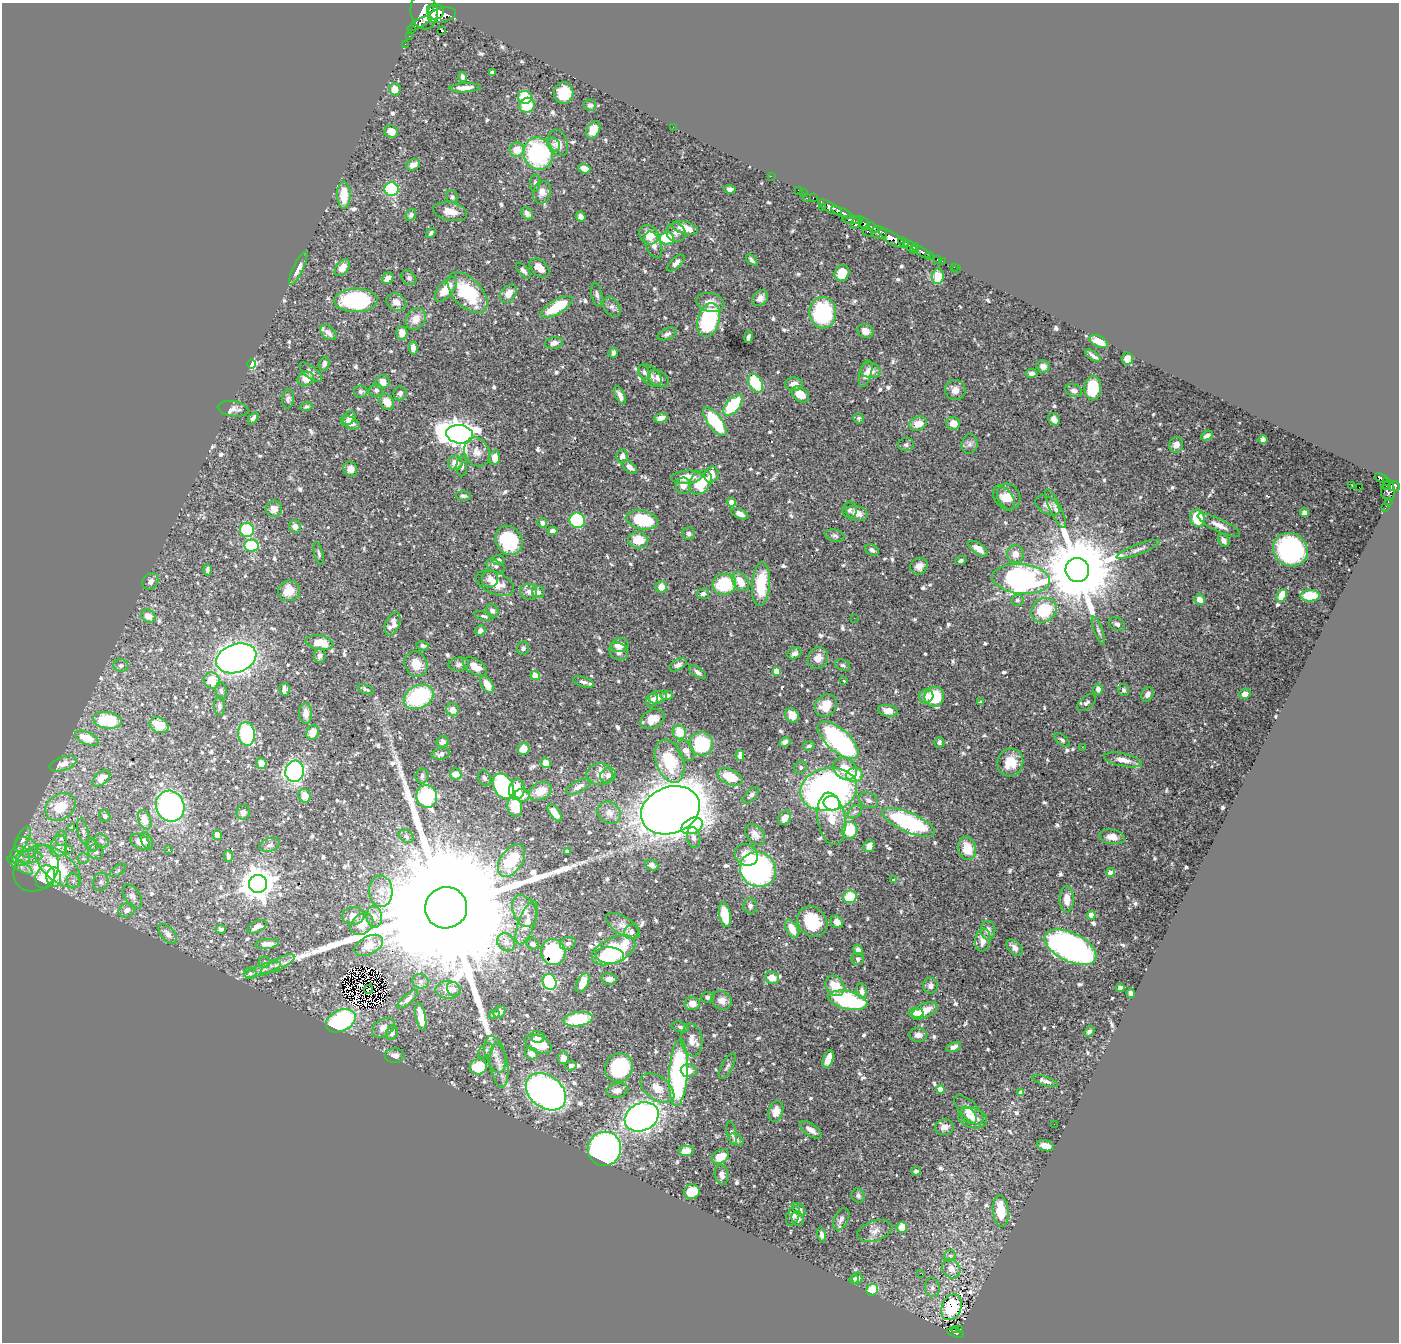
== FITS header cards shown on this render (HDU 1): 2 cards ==
NAXIS1  =                 1397
NAXIS2  =                 1340

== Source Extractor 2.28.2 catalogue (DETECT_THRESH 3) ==
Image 1397 x 1340 px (HDU 1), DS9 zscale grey, 1 PNG px = 1 image px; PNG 1401 x 1344 px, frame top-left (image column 1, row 1340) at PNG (2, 3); each listed source drawn as its Kron ellipse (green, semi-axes under 4 px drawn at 4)
Background 0.511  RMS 0.013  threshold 0.0389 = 3 sigma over >= 5 px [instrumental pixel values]
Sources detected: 861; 7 with non-positive FLUX_AUTO (blend fragments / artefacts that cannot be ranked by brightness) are neither listed nor drawn; of the other 854, the 500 brightest by FLUX_AUTO listed and drawn (354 fainter detections omitted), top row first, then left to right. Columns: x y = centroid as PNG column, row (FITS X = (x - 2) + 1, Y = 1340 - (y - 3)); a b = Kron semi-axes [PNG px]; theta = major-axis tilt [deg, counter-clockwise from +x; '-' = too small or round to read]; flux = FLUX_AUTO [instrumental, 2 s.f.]
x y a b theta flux
430 10 3 2 - 410
424 12 17 13 -82 4000
436 12 8 7 - 1500
442 15 14 7 13 1600
419 23 13 4 29 390
412 30 2 2 - 8.6
442 31 3 2 - 4.2
409 36 2 2 - 5.6
405 44 2 2 - 6.7
492 73 4 3 - 2.7
463 77 5 4 - 3.8
465 88 15 4 4 6.7
395 89 6 6 - 8.6
564 93 11 10 - 25
525 97 7 6 - 35
527 105 8 7 - 22
590 105 6 5 - 2.5
673 127 2 2 - 4.7
593 130 9 6 62 12
391 131 7 6 - 7
558 143 13 9 -69 8.4
553 144 7 6 - 3.3
517 150 7 7 - 13
538 153 16 14 -70 100
413 165 7 5 26 5.2
584 169 6 4 -20 9
771 176 2 2 - 7.6
535 183 8 5 86 2.3
392 189 7 7 - 56
730 189 5 4 - 3.6
799 190 3 2 - 14
542 192 11 9 75 7.4
804 193 2 2 - 9.2
344 195 13 7 -90 20
452 197 6 6 - 2.1
807 198 3 2 - 24
813 198 3 2 - 16
822 207 2 2 - 6.6
830 207 13 5 -29 950
450 212 17 9 -12 10
842 212 12 4 -23 960
527 213 7 5 -47 3.7
411 215 6 5 - 2.8
581 217 5 4 - 4.6
851 220 9 4 -4 290
857 222 8 3 50 300
864 224 6 5 - 390
685 228 13 6 -15 13
873 228 7 3 -31 270
676 232 10 9 - 5.1
867 232 6 3 -36 120
431 233 5 4 - 2.4
879 233 8 6 -12 590
649 235 10 8 -47 16
667 238 7 6 - 36
892 238 14 6 -34 1700
903 242 6 3 -48 300
653 245 14 8 -69 5.4
910 246 6 5 - 550
914 248 5 3 - 350
922 252 10 4 -32 200
929 255 3 3 - 140
937 259 3 3 - 37
752 260 7 4 -44 2.7
942 261 2 2 - 5.5
676 263 11 5 45 4.5
954 267 2 2 - 3.5
298 268 18 5 64 6
342 268 10 6 51 7.7
539 268 11 7 -42 10
957 269 2 2 - 5.5
523 271 9 5 -47 3
842 273 8 7 - 18
938 276 8 6 83 21
388 278 6 5 - 6.5
409 278 8 6 -42 2.3
446 289 15 7 51 20
467 293 25 14 -46 61
509 293 10 7 49 8.9
597 295 12 5 -80 3.1
760 298 9 6 46 5
356 300 21 12 1 110
396 302 10 8 -30 8.2
710 302 14 9 -11 8.4
557 307 18 7 31 37
612 307 11 7 -57 3.6
823 313 15 13 -89 82
416 319 12 9 56 9
708 320 17 10 74 110
865 331 8 6 -28 7.2
328 333 9 6 -41 4.2
402 333 7 5 -84 8
667 334 10 5 21 3.1
748 337 6 3 79 2.8
1099 341 10 5 -26 12
554 343 9 6 9 4
413 348 6 4 -81 5.5
613 353 5 4 - 2.8
1093 356 9 3 -36 3.2
1127 359 6 5 - 6.1
252 364 4 4 - 52
324 364 7 5 72 3.1
1043 366 7 6 - 4.7
870 370 10 7 -11 7.2
311 372 13 6 -38 4.5
644 373 8 5 -60 2.8
1032 373 6 4 -5 3.7
866 374 14 6 75 4.7
650 375 14 8 -44 5.1
658 378 11 7 -31 4.9
306 379 8 7 - 11
382 382 7 7 - 8.4
756 383 10 6 -59 42
794 384 9 6 -5 7.4
1093 388 12 8 90 35
376 390 7 6 - 2.6
955 390 10 10 - 7.1
1074 391 9 6 -21 3.4
361 392 7 6 - 2.1
400 393 7 6 - 3.4
800 394 10 6 -37 14
620 395 10 4 -64 5.6
288 399 9 6 84 3.2
387 402 9 6 -54 11
733 405 12 6 50 57
306 407 6 4 17 2.1
233 409 16 7 -8 4.7
253 418 7 4 57 3
349 418 7 5 53 3.3
661 418 7 4 16 5.7
859 418 5 5 - 2.3
1054 419 7 5 -53 4.5
715 422 17 7 -54 61
350 423 10 5 -27 6.7
953 423 7 6 - 7.9
918 424 9 7 20 10
460 434 14 9 -8 1000
1207 436 6 3 27 3.3
1263 440 4 4 - 3.8
970 444 10 8 79 3.5
906 445 8 6 1 2.6
1176 445 8 7 - 5.1
477 452 15 12 -61 9.5
622 456 7 5 80 5.9
495 457 7 5 -88 10
455 463 7 7 - 9.6
462 466 10 5 87 2.7
630 467 9 5 -41 5.4
350 469 7 6 - 7.5
711 475 8 7 - 10
687 477 15 6 4 16
1381 478 7 4 -24 180
1387 481 4 3 - 120
700 483 13 10 50 37
1386 485 3 2 - 29
683 486 8 7 - 7.2
1352 486 2 2 - 4.1
1394 486 6 5 - 290
1359 487 2 2 - 780
1388 491 10 7 -88 390
463 496 7 4 -3 2.8
1009 497 13 11 -61 9.3
1004 498 14 8 -53 7.5
731 502 4 4 - 10
1388 502 3 2 - 17
1048 505 13 8 -33 6.1
1385 508 2 2 - 6.8
274 509 8 8 - 7.7
1055 509 21 5 -65 5.2
850 510 8 7 - 2.8
1304 512 4 4 - 3.7
857 513 11 7 -17 9.5
740 514 9 5 -22 5.2
1197 518 9 7 -75 30
577 520 8 7 - 68
642 520 16 9 -11 47
542 523 5 4 - 3.6
1219 525 23 6 -26 8.9
295 526 6 6 - 4.9
247 530 7 7 - 47
553 531 5 4 - 3.4
689 534 6 6 - 3.1
835 536 10 6 -14 2.6
509 540 15 13 -57 59
638 540 10 8 -9 18
1224 540 7 5 -56 4.9
252 546 7 6 - 56
978 549 11 5 -36 7.4
1138 549 23 5 21 5.2
872 550 7 5 -27 3.7
1290 550 18 16 -35 160
319 553 11 4 -76 2.2
1015 554 9 8 - 7.6
499 560 6 5 - 2
961 561 6 4 19 2.1
495 566 10 6 -29 2.7
919 566 9 8 - 5.5
207 570 5 3 - 2.5
1077 570 12 12 - 12000
490 579 9 8 - 6.1
1021 579 29 15 -5 270
150 581 9 7 54 4.5
740 582 10 7 -52 16
495 583 20 11 -23 15
724 584 12 10 15 49
761 584 22 9 86 37
661 587 6 6 - 8.5
289 591 11 10 - 15
529 592 8 8 - 4.3
538 592 6 6 - 3
703 594 6 5 - 3
1282 595 6 5 - 17
1310 596 9 6 0 34
1200 599 6 5 - 7.4
1017 600 6 6 - 2
1044 610 13 11 36 40
492 611 7 5 -47 3
148 616 7 6 - 8.4
484 616 10 4 -16 2
854 618 2 2 - 3
393 624 12 7 67 5.5
1117 624 9 6 -30 2.9
480 630 5 5 - 3.5
1098 631 15 4 -69 2.8
319 643 14 7 -8 19
619 645 9 7 14 8.6
423 646 6 4 -11 2.3
523 648 6 6 - 2.6
619 652 9 8 - 4.4
794 653 7 5 28 3.5
320 656 7 5 82 3.2
236 658 21 14 19 600
818 658 11 10 - 7.4
416 664 13 11 -65 13
459 664 10 6 4 3.9
121 665 7 6 - 3.1
678 665 9 5 29 3.6
843 665 8 5 -19 2.1
475 667 13 7 -32 10
776 671 4 4 - 11
698 672 10 5 -34 3.2
535 676 5 4 - 11
212 681 8 7 - 18
844 681 3 3 - 2.1
583 682 10 5 -17 2.5
487 684 9 5 -59 11
284 689 6 5 - 4.2
366 689 8 4 -18 2.3
1098 689 5 4 - 5.8
1124 690 6 5 - 2.3
221 691 9 5 -81 2.5
1147 694 7 6 - 3.4
1245 694 6 5 - 6
667 695 6 4 6 3.6
926 696 7 6 - 7.2
419 697 15 11 26 89
658 697 9 6 14 6.6
934 697 10 10 - 38
652 700 7 5 61 3.7
981 702 3 3 - 2
1086 703 11 6 39 2.9
219 706 10 5 -86 2.7
826 706 12 10 46 17
453 710 6 6 - 9.1
888 711 10 5 -10 8
306 714 10 6 -88 7.3
792 715 8 6 -53 9.1
652 719 13 9 28 13
108 720 14 8 -9 43
159 725 10 7 -25 18
313 732 8 6 59 11
679 732 7 6 - 22
246 734 12 8 -84 63
87 738 12 6 -23 16
838 740 25 11 -42 200
1062 740 9 5 -41 2.1
443 742 6 5 - 4.1
785 742 6 4 30 3.5
939 742 5 5 - 2.6
701 744 12 11 - 65
809 746 6 4 18 2.1
1082 747 2 2 - 2.3
523 749 6 6 - 9.6
686 751 11 7 -55 6.7
441 754 9 5 12 3.4
740 755 5 4 - 5.7
1123 760 19 6 -12 10
670 761 22 14 -71 42
1010 762 14 13 - 18
261 763 5 5 - 7.4
546 763 5 5 - 9.8
63 764 14 7 18 6.8
801 767 7 6 - 2.2
845 769 13 10 -35 21
295 771 11 9 82 220
456 774 6 5 - 12
600 774 13 11 -1 7.1
608 775 8 7 - 4.2
854 775 8 7 - 25
422 776 7 6 - 2.9
730 777 13 7 -23 22
101 778 10 6 39 8.7
484 778 8 6 -65 2.6
503 786 13 9 -61 100
579 787 13 5 27 4.7
517 789 11 7 80 17
829 789 29 21 11 350
540 791 12 8 25 12
522 795 7 6 - 7
751 795 10 5 45 2.6
305 796 7 6 - 8.7
427 796 11 10 - 120
868 800 10 7 -27 3.7
832 803 8 7 - 33
170 806 16 14 -68 230
60 807 16 12 35 28
515 807 10 7 -79 22
670 810 30 23 21 1800
243 812 7 6 - 4.5
855 812 8 5 39 2.7
555 813 10 5 -53 7.3
609 813 12 10 -36 7
105 816 6 5 - 2.7
785 818 8 6 53 6.8
831 819 26 13 -81 21
145 820 10 6 -69 9
909 822 28 9 -24 120
692 826 11 7 25 27
72 827 3 3 - 18
850 830 8 7 - 28
83 832 13 5 -77 3.2
217 835 5 4 - 5.3
755 835 12 8 -49 5.5
406 836 8 6 -32 2.5
694 837 10 6 -78 3.4
1112 837 13 7 -7 9.2
61 838 7 6 - 2.5
23 839 13 6 64 4.7
102 841 8 6 -32 2.7
147 841 9 5 -65 2.9
140 842 10 7 -30 7.5
92 845 7 5 -51 2.2
270 845 11 6 17 3.1
59 846 11 8 72 6.5
869 846 6 5 - 5.7
26 847 12 9 -35 6.9
967 848 12 9 -80 19
68 849 2 2 - 9
168 850 3 3 - 2.5
96 852 8 7 - 3.9
567 852 4 3 - 2.2
746 855 12 10 -37 12
20 856 10 9 - 6.6
228 856 6 3 -83 2.4
29 857 13 6 4 6.6
83 858 6 5 - 2
512 860 18 11 57 45
20 865 14 5 -33 5.2
652 865 7 5 -24 3.3
58 866 28 14 -42 66
36 868 25 20 49 26
758 869 18 17 - 290
118 870 9 5 36 2
1111 872 4 4 - 7
45 877 12 9 71 27
54 877 10 7 90 24
894 880 4 4 - 2.5
73 881 7 6 - 3.1
101 882 9 7 72 4
258 884 9 9 - 1700
381 891 16 12 -87 11
132 897 13 7 -58 5.2
850 897 6 6 - 29
1067 899 13 7 -89 11
750 906 7 7 - 2.9
446 908 21 20 - 93000
127 910 8 7 - 4.8
524 911 16 11 -66 10
725 915 12 5 -81 28
1091 915 4 4 - 9
353 916 11 8 6 7.8
374 917 11 7 -82 5.2
527 922 23 8 70 11
812 922 16 14 -50 33
837 922 7 5 -51 6
362 924 12 9 37 12
623 926 19 9 -32 7.3
257 927 10 5 25 5.7
221 929 5 3 - 2.3
792 929 10 5 -61 13
988 930 9 7 -90 4.4
631 932 7 7 - 3.8
168 934 12 6 -48 5.8
983 940 11 7 82 10
506 942 9 8 - 5
568 943 8 6 23 3.3
267 944 12 5 5 5.7
532 944 6 5 - 2.6
369 945 15 9 28 13
1070 947 28 14 -26 330
1014 948 9 6 -45 4.6
614 950 23 12 25 72
858 950 6 4 -65 4.8
553 952 13 12 - 82
610 955 14 8 -4 69
858 959 6 6 - 2.6
265 962 6 5 - 2.4
278 964 19 5 26 5.7
263 970 19 5 18 5.8
250 973 6 6 - 2.5
772 978 7 6 - 11
609 979 8 5 -9 4.9
421 981 8 7 - 2.9
549 982 8 6 -68 73
583 983 10 5 65 13
835 986 11 9 -54 20
930 986 8 7 - 4.4
1120 988 4 4 - 5.2
369 989 5 2 - 2.4
454 989 8 6 -46 3
448 990 12 9 -1 8.5
862 991 8 5 -84 4
1131 993 4 4 - 3.8
707 997 6 5 - 2.6
408 999 13 4 41 3.3
848 1000 20 9 -13 93
722 1001 10 9 - 6.3
692 1004 7 6 - 8
924 1011 14 7 27 12
500 1012 6 5 - 4.4
916 1013 8 4 -7 9.9
494 1014 5 4 - 2
421 1017 14 5 -79 16
578 1019 14 7 8 50
341 1021 16 10 27 88
680 1027 8 5 -16 2
383 1028 12 8 33 7.8
1089 1032 6 4 44 3
392 1033 7 5 69 3.8
918 1035 9 7 -2 5
538 1037 7 6 - 4.1
692 1040 16 10 -84 7.6
538 1044 14 8 -22 26
954 1047 8 4 23 4.2
486 1051 9 6 40 2.8
531 1053 6 5 - 6.9
495 1054 19 9 -74 9.1
395 1056 10 7 1 5.1
563 1058 6 5 - 6.4
828 1059 9 5 71 10
499 1065 22 8 -82 9.2
571 1066 6 4 12 2.9
727 1066 14 5 63 3.1
478 1067 8 7 - 30
619 1068 15 13 58 66
689 1071 8 6 -3 6.4
678 1073 33 9 86 180
1045 1081 13 4 -18 3.5
657 1088 19 11 -36 12
940 1089 4 4 - 8.5
617 1090 11 7 9 5.1
546 1092 22 16 -38 390
1021 1092 4 4 - 3
969 1110 19 8 -45 9.5
776 1111 10 7 73 8.6
969 1115 10 6 -51 3.4
642 1117 18 14 26 380
973 1118 15 10 -17 6.9
1054 1124 2 2 - 2.6
944 1127 9 7 10 5.2
811 1130 13 6 -34 8
732 1133 12 5 -78 2.2
736 1140 8 5 -28 3.1
1045 1146 9 5 -17 7.6
604 1149 17 16 - 430
686 1151 8 5 1 7.6
720 1157 9 6 27 15
916 1171 4 4 - 2.2
722 1175 10 7 -79 4.7
692 1192 8 7 - 22
858 1196 7 6 - 2.4
799 1209 8 5 -42 2.8
1001 1211 16 8 -84 25
793 1216 10 6 66 3
798 1219 8 6 -65 3.8
841 1219 12 7 63 4.2
902 1227 5 5 - 20
875 1231 18 10 18 6.2
822 1235 8 4 -81 2.7
950 1256 6 5 - 2
951 1269 10 8 -53 8.3
920 1273 3 2 - 11
857 1278 6 5 - 2.4
854 1279 4 4 - 2.2
932 1288 9 7 -74 3.4
872 1290 6 5 - 25
952 1307 13 9 66 29
960 1329 3 3 - 14
955 1330 2 2 - 10
956 1333 8 4 -18 100
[354 fainter detections neither listed nor drawn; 7 non-positive-flux detections neither listed nor drawn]